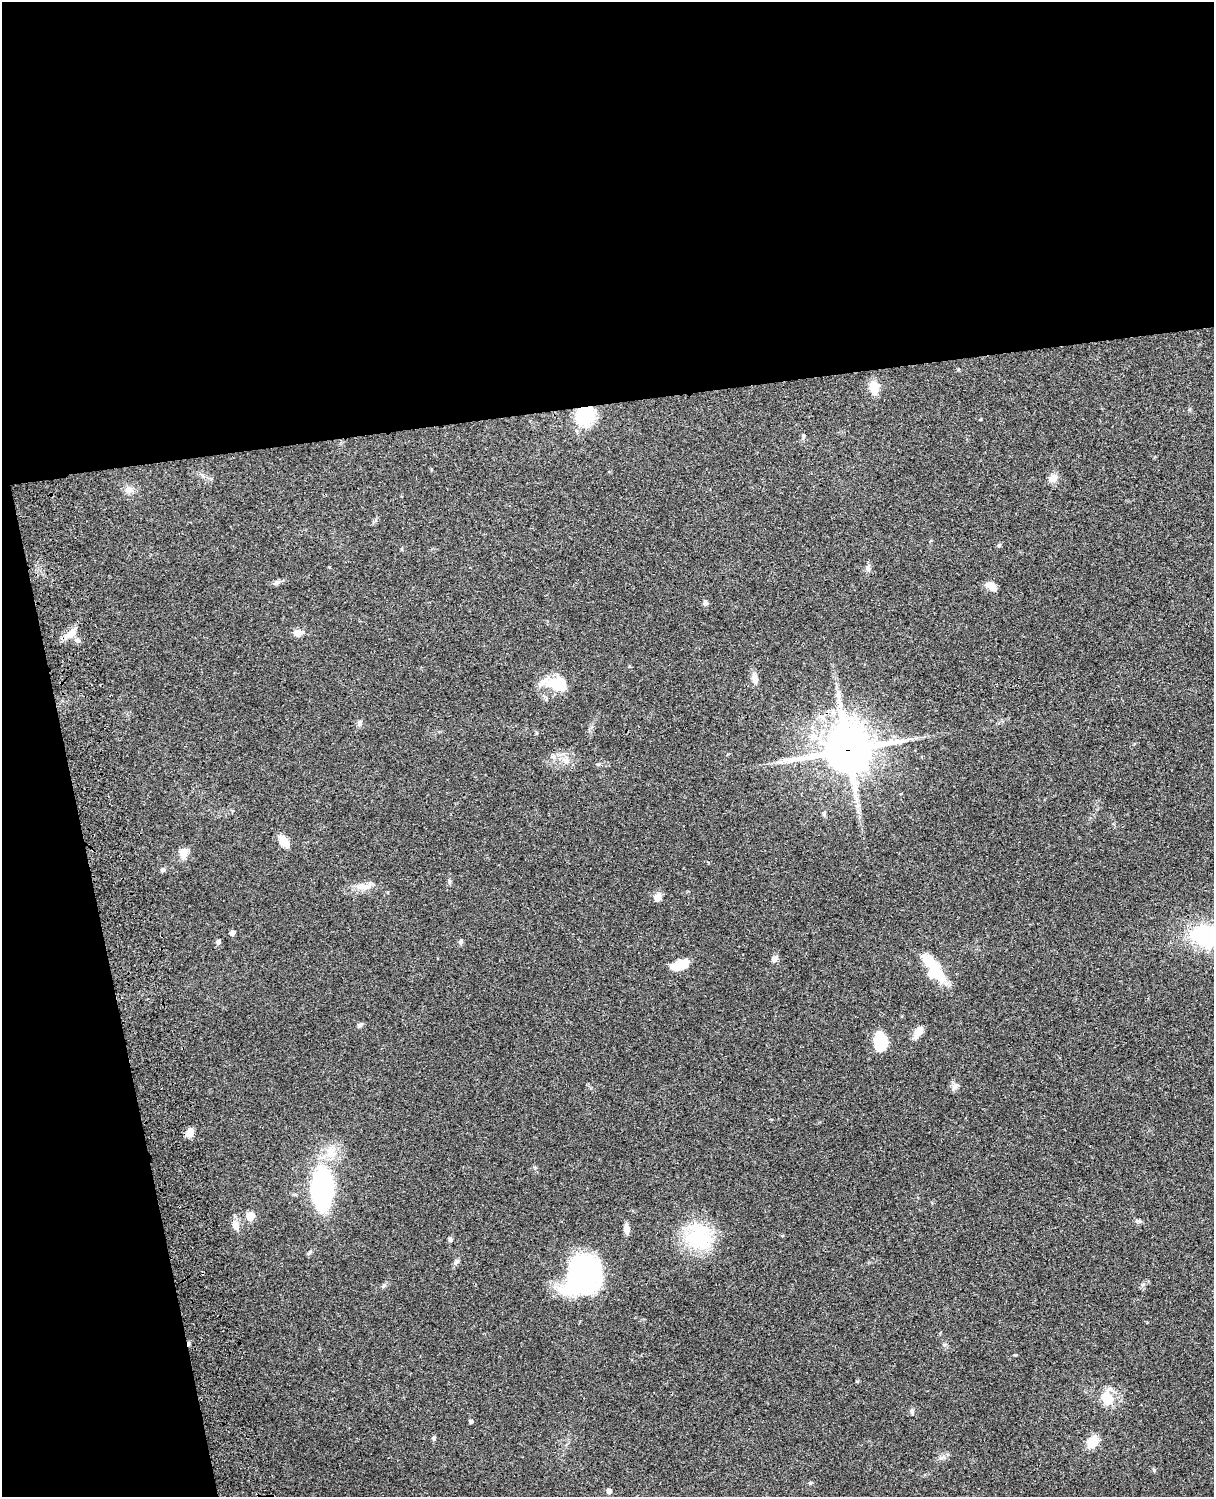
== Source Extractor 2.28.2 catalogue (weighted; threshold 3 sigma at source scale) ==
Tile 1 of 4 x 3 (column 1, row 1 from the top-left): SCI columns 119-1330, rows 3155-4649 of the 5088 x 4926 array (HDU 1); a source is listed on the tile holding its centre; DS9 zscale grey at full resolution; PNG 1216 x 1499 px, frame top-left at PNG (2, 2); no overlay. Shown black and unused: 33% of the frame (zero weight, under 3 of 4 exposures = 6% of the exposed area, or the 3 px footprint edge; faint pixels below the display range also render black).
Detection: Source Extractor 2.28.2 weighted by HDU 2 'WHT'; one run over the whole footprint, this tile lists its part. Background 0.0793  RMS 0.0058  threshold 0.0261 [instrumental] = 3 sigma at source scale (4.5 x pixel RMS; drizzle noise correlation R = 1.50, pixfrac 1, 0.05/0.05 arcsec/px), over >= 5 px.
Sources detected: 63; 1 inside a brighter object's white glare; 1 cosmic-ray / hot-pixel residue — not listed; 3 inside a brighter listed object's ellipse — not listed separately; the other 58 listed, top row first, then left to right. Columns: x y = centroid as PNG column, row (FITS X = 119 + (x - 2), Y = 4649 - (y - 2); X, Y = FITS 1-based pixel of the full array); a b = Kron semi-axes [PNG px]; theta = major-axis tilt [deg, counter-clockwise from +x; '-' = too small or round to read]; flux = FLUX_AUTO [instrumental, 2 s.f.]
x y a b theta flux
874 387 13 11 -82 8.1
584 416 17 14 31 31
803 436 5 4 - 0.7
1053 478 11 11 - 3.9
129 490 10 9 - 3.5
999 545 5 5 - 0.94
868 568 10 6 90 1.9
277 582 9 6 32 1.6
991 586 13 8 -32 5.1
705 603 7 6 - 1.5
298 633 8 7 - 4.9
71 634 18 9 44 6.5
755 678 13 7 -77 4
544 681 43 13 -7 9.5
359 723 8 5 90 1.6
814 737 14 11 -19 7.2
848 750 17 15 13 2100
566 760 11 9 -28 4.1
824 813 7 4 72 0.84
284 841 12 7 -54 8.6
184 852 11 10 - 5.2
163 869 6 6 - 1.2
449 881 6 4 -71 0.85
363 886 19 10 -2 5.8
657 898 10 7 67 4.1
232 933 5 4 - 2.4
1207 936 25 17 -9 68
218 942 5 4 - 1.8
460 942 7 6 - 1.1
774 959 9 7 49 2.2
679 964 18 12 1 9.2
933 968 38 13 -57 25
360 1025 7 5 33 1.2
918 1031 12 9 44 4.9
880 1042 18 12 -88 19
954 1088 8 6 68 2
190 1133 9 6 83 5.4
330 1152 19 11 81 9.5
322 1189 40 21 -90 110
250 1216 5 5 - 15
1140 1221 8 5 -22 1.1
235 1225 13 9 -72 4.3
626 1229 10 7 88 3.3
698 1236 37 31 -1 35
450 1240 6 5 - 1.1
456 1262 9 6 58 1.7
583 1276 42 34 57 92
1143 1284 6 4 20 0.98
384 1286 6 5 - 1.1
1107 1398 17 14 -74 11
912 1411 7 4 -90 1
470 1421 4 4 - 1.4
433 1438 7 4 -85 1
1092 1442 10 8 55 13
942 1458 9 4 19 1.4
1154 1470 6 3 -72 0.68
810 1483 5 4 - 0.76
609 1491 5 4 - 2.7
Overlapping masked pixels (flux is a lower limit): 2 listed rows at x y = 584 416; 848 750
Isophote crosses this tile's border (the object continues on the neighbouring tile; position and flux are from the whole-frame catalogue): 1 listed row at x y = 1207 936
Unlisted compact peaks at least as high as the median listed source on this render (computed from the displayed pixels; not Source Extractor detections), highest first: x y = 857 1381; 1015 1355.